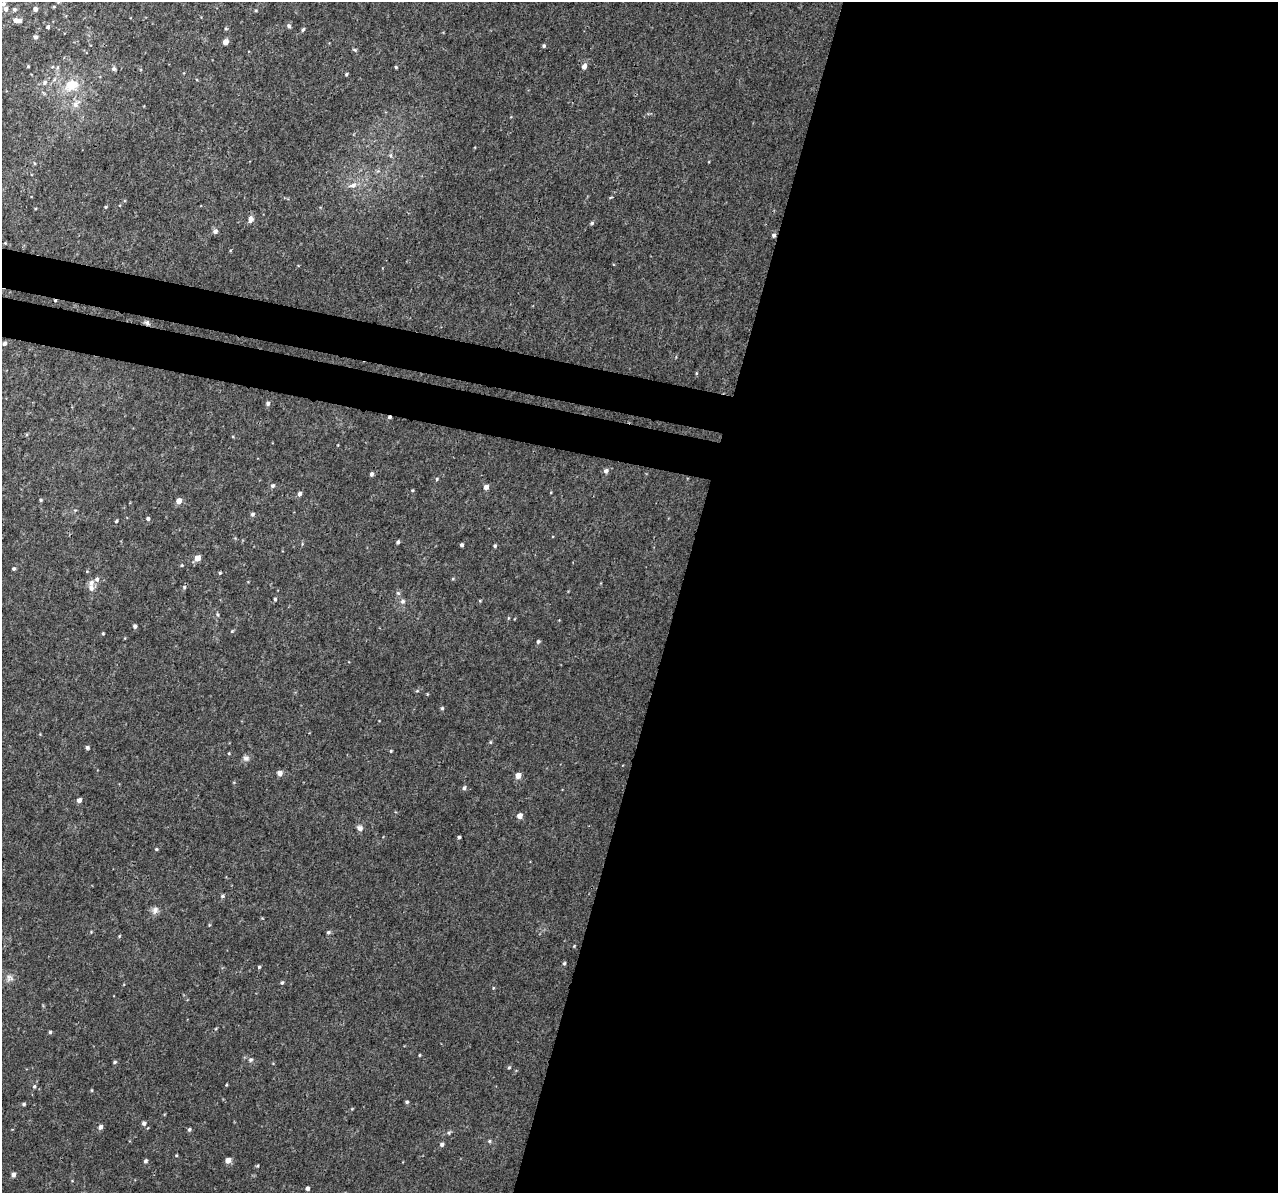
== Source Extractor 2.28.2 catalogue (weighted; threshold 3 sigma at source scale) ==
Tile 12 of 4 x 4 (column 4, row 3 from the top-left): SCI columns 3870-5145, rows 1567-2757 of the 5158 x 5405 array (HDU 1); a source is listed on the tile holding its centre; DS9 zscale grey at full resolution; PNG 1280 x 1195 px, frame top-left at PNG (2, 2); no overlay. Shown black and unused: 51% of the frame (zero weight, under 3 of 4 exposures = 4% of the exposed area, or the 3 px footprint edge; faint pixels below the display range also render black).
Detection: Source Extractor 2.28.2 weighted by HDU 2 'WHT'; one run over the whole footprint, this tile lists its part. Background 0.00189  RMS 0.0026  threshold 0.0118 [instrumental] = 3 sigma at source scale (4.5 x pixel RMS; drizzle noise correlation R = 1.50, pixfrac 1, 0.0396/0.0396 arcsec/px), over >= 5 px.
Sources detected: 120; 2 cosmic-ray / hot-pixel residue — not listed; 4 inside a brighter listed object's ellipse — not listed separately; the other 114 listed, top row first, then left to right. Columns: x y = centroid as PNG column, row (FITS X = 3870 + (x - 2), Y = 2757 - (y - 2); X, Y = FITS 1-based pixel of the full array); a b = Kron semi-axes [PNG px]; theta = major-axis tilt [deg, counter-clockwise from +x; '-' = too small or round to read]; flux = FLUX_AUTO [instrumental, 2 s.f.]
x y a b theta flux
58 2 6 3 70 0.26
3 4 7 6 - 0.96
14 9 5 5 - 0.52
35 9 5 4 - 0.73
256 10 4 3 - 0.27
16 20 6 5 - 1.2
289 26 5 5 - 0.62
48 27 4 4 - 0.59
226 29 5 3 - 0.25
303 29 5 4 - 0.42
36 37 5 5 - 0.65
225 42 4 4 - 2.7
544 46 4 4 - 0.44
355 50 7 4 -27 0.36
28 66 3 3 - 0.26
584 66 5 4 - 1.5
396 67 4 3 - 0.34
114 69 5 5 - 0.6
346 74 4 3 - 0.34
44 82 7 6 - 0.78
71 85 20 15 23 6
76 104 13 8 41 1.9
390 155 7 5 -73 0.51
34 163 5 3 - 0.22
353 185 12 8 21 1.8
611 197 5 3 - 0.22
106 207 5 4 - 0.3
250 219 10 6 74 1.2
592 223 4 4 - 0.43
215 231 5 5 - 0.96
774 235 5 5 - 0.6
147 323 8 6 -38 0.69
4 343 4 3 - 0.73
696 373 5 3 - 0.26
268 403 5 5 - 0.76
606 471 7 6 - 0.76
371 474 5 4 - 0.66
437 479 4 4 - 0.31
273 486 5 4 - 0.59
486 487 4 4 - 1.5
412 490 4 3 - 0.27
300 494 5 4 - 0.87
41 500 4 3 - 0.35
179 501 5 5 - 2.5
253 514 5 5 - 0.55
148 519 5 4 - 0.57
116 521 4 3 - 0.34
398 542 4 3 - 0.56
462 545 4 4 - 0.43
495 546 4 4 - 0.42
197 558 5 4 - 3.4
182 565 4 4 - 0.29
14 569 4 4 - 0.41
220 573 4 3 - 0.3
453 579 4 3 - 0.29
91 583 8 7 - 1.3
184 587 6 5 - 0.43
398 593 6 4 -44 0.41
275 599 4 4 - 0.37
403 601 6 6 - 0.74
480 601 5 3 - 0.22
217 614 6 4 -82 0.39
508 618 5 3 - 0.26
135 626 4 4 - 0.66
232 631 5 3 - 0.28
103 634 4 3 - 0.26
538 642 4 4 - 0.53
417 691 5 4 - 0.31
442 708 4 4 - 0.39
490 742 6 4 90 0.27
87 747 4 4 - 0.53
391 751 3 3 - 0.27
229 753 4 4 - 0.23
246 758 9 8 - 0.93
280 773 5 5 - 1.4
518 775 5 4 - 2.8
464 788 5 4 - 0.65
79 800 5 4 - 1.2
520 816 4 4 - 2.3
360 828 7 6 - 1.2
459 837 3 3 - 0.42
156 849 5 4 - 0.31
222 896 6 5 - 0.5
155 910 11 8 58 1.2
328 932 6 5 - 0.51
119 936 4 3 - 0.23
574 946 4 3 - 0.23
564 963 4 4 - 0.4
259 967 4 4 - 0.31
9 977 12 7 -84 1.2
282 983 5 4 - 0.42
493 988 4 3 - 0.24
50 1032 4 4 - 0.39
419 1055 4 3 - 0.24
250 1060 6 5 - 0.57
115 1062 5 4 - 0.36
509 1067 5 4 - 0.32
226 1085 4 3 - 0.24
34 1086 5 4 - 0.37
92 1090 5 3 - 0.23
407 1102 4 4 - 0.42
24 1104 4 4 - 0.43
144 1123 5 5 - 0.74
100 1127 5 5 - 0.94
189 1129 5 4 - 0.51
449 1133 6 5 - 0.46
489 1141 5 4 - 0.35
442 1144 5 5 - 0.72
176 1155 4 3 - 0.25
228 1160 5 4 - 2.3
145 1161 5 4 - 0.55
257 1166 4 4 - 0.29
13 1174 4 4 - 1
307 1188 4 4 - 0.91
Overlapping masked pixels (flux is a lower limit): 2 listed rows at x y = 774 235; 147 323
Isophote crosses this tile's border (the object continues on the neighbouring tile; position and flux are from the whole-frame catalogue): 2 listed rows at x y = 58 2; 3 4